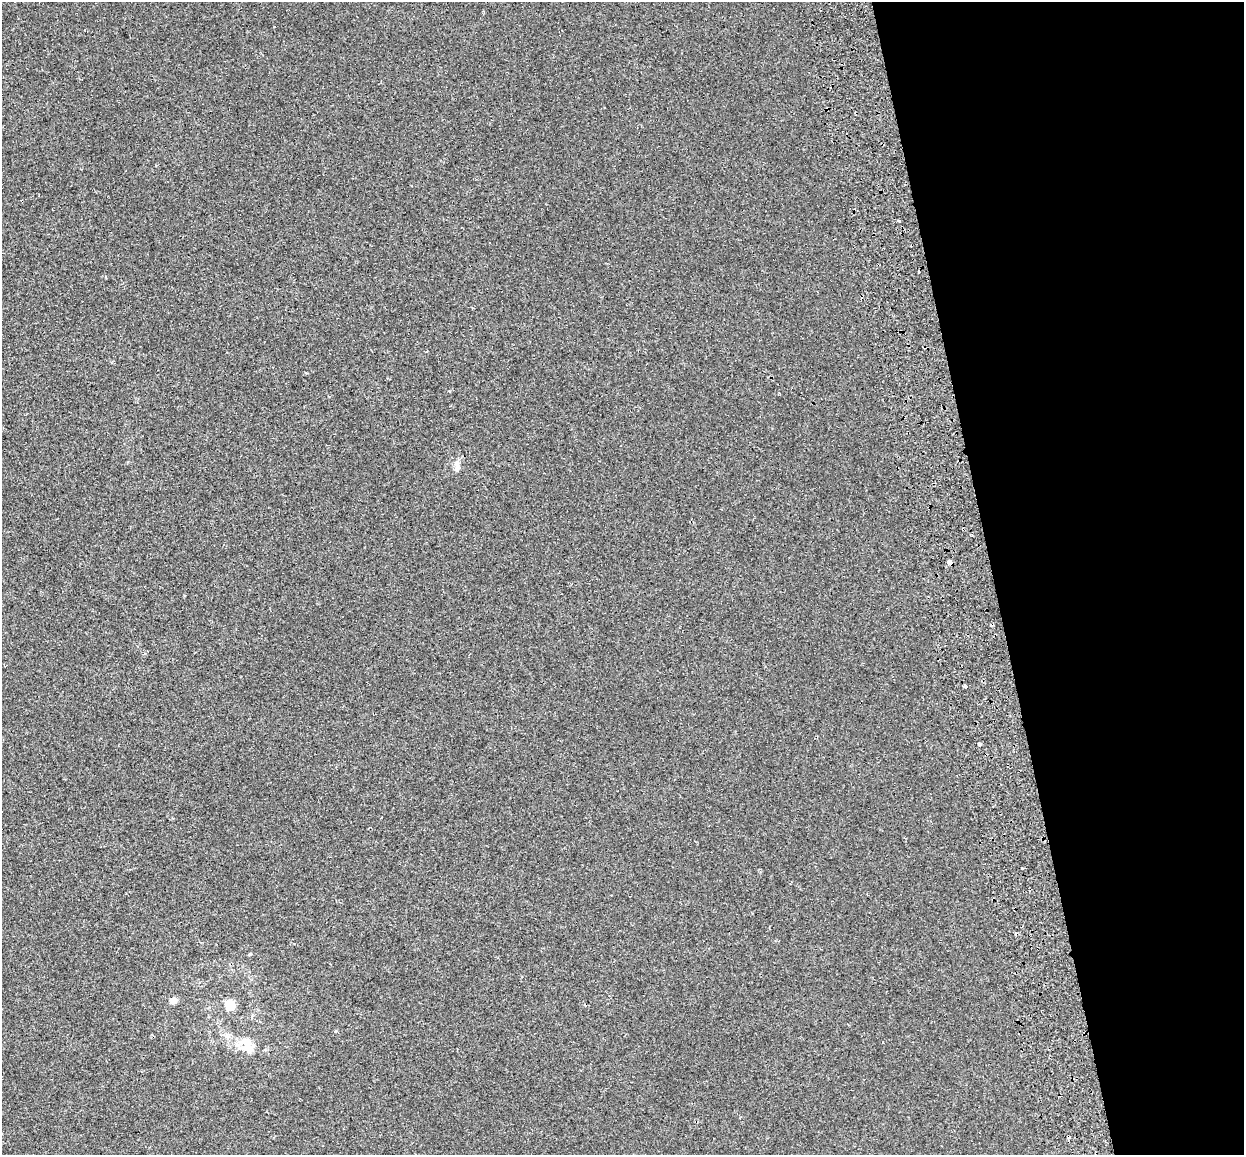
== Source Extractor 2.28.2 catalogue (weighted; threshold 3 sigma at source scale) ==
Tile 12 of 4 x 4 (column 4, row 3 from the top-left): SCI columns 3812-5053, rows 1327-2479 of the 5138 x 4912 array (HDU 1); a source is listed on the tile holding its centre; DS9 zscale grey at full resolution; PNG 1246 x 1157 px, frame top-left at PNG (2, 2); no overlay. Shown black and unused: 20% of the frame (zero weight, under 2 of 3 exposures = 7% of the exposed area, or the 3 px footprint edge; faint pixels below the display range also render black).
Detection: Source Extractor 2.28.2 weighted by HDU 2 'WHT'; one run over the whole footprint, this tile lists its part. Background -5.73e-04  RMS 0.0045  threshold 0.0204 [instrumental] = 3 sigma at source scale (4.5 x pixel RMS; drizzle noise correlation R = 1.50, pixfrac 1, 0.0396/0.0396 arcsec/px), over >= 5 px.
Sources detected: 15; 4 cosmic-ray / hot-pixel residue — not listed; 1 inside a brighter listed object's ellipse — not listed separately; the other 10 listed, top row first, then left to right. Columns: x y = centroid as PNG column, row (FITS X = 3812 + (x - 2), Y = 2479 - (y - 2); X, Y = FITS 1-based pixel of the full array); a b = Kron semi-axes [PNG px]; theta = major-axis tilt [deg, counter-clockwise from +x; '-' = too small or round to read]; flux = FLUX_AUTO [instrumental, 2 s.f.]
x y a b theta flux
899 220 3 3 - 0.5
457 463 10 7 61 1.8
949 562 4 4 - 5.4
964 686 4 3 - 1.7
979 744 4 3 - 2.4
1022 868 3 3 - 1.1
250 954 4 3 - 0.78
173 1000 7 7 - 2.1
230 1005 11 10 - 5.9
246 1042 19 13 -89 5.5
Overlapping masked pixels (flux is a lower limit): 1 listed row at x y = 949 562